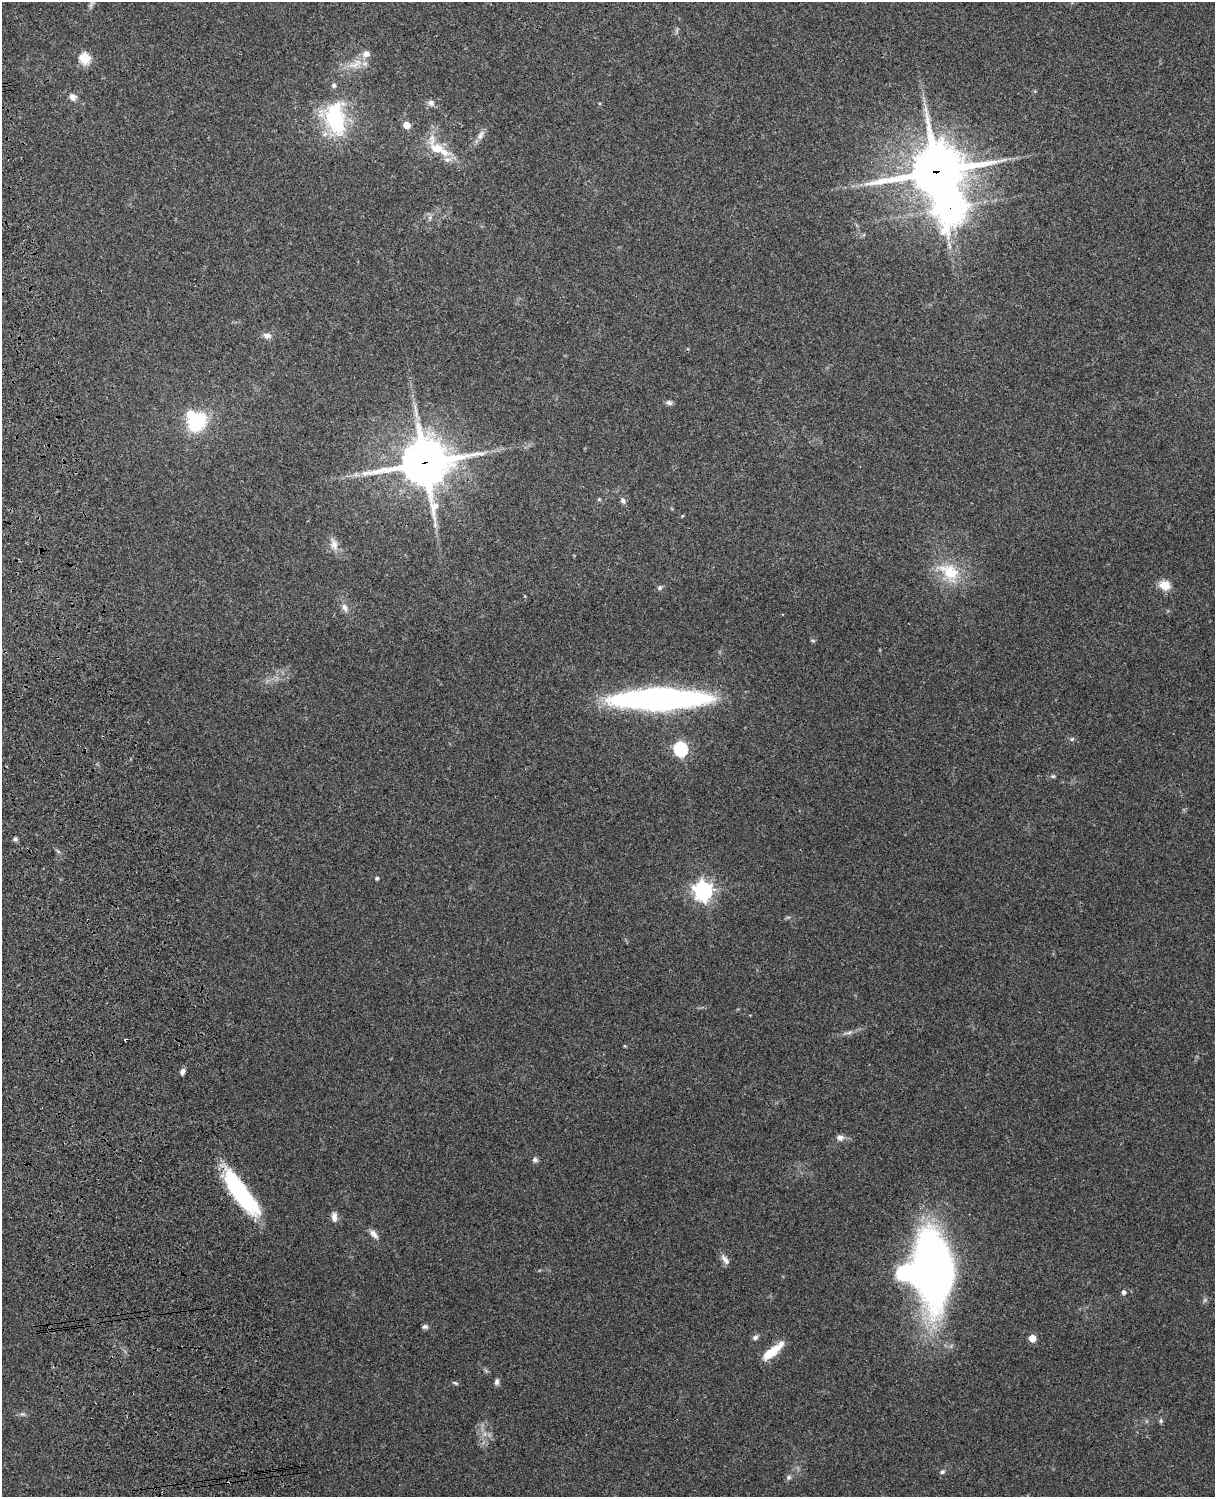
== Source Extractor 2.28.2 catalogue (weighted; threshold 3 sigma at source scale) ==
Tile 7 of 4 x 3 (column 3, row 2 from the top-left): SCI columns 2543-3755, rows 1661-3155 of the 5088 x 4928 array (HDU 1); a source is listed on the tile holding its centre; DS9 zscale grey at full resolution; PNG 1217 x 1499 px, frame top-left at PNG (2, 2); no overlay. Shown black and unused: <1% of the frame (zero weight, under 3 of 4 exposures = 6% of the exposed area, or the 3 px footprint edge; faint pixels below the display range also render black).
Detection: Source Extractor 2.28.2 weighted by HDU 2 'WHT'; one run over the whole footprint, this tile lists its part. Background 0.215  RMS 0.0084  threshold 0.0378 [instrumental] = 3 sigma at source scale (4.5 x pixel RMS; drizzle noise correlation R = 1.50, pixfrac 1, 0.05/0.05 arcsec/px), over >= 5 px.
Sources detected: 61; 2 inside a brighter object's white glare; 1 cosmic-ray / hot-pixel residue — not listed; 3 inside a brighter listed object's ellipse — not listed separately; the other 55 listed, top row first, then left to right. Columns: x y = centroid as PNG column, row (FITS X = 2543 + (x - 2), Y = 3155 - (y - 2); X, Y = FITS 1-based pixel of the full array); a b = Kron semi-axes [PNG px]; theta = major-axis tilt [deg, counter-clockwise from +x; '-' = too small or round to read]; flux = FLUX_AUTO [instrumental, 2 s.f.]
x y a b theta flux
91 5 10 5 68 2.5
85 58 6 5 - 55
355 64 25 10 24 12
73 97 9 8 - 4.3
431 103 9 8 - 3.5
335 118 40 25 -79 74
407 125 5 5 - 14
480 136 14 7 59 4.4
437 148 32 15 -55 24
936 171 20 17 12 3500
950 208 13 11 82 930
430 217 7 4 73 1.8
267 335 11 7 -6 4.6
669 403 8 6 -2 2.3
197 422 18 14 48 56
424 463 17 16 - 2900
356 475 7 4 -18 2
599 499 5 4 - 0.98
623 500 9 6 -62 2.3
682 516 4 3 - 0.69
435 524 9 4 78 1.9
334 544 18 10 -71 7.4
950 572 32 21 -41 32
1165 585 14 12 -22 9.6
660 588 7 5 47 1.7
345 607 11 7 -67 4.1
813 641 7 3 -19 0.97
659 699 69 15 1 430
1072 739 6 5 - 1.3
680 749 6 6 - 130
1053 776 7 5 11 1.4
15 839 6 6 - 1.6
377 878 4 3 - 1.8
703 891 7 7 - 400
849 1032 11 5 22 2.7
625 1046 5 3 - 0.74
182 1071 7 5 71 3.1
840 1138 10 8 -11 3.8
535 1160 8 6 -27 2.3
240 1192 50 14 -54 100
334 1217 12 7 -86 4.4
374 1234 15 7 -50 4.6
725 1259 17 6 -54 4.5
936 1266 54 25 -83 630
1124 1292 5 4 - 2.9
425 1327 7 6 - 2
755 1337 8 6 19 2.3
1032 1338 5 5 - 15
773 1351 30 8 39 17
497 1382 8 5 83 2.5
455 1383 8 4 -25 1.3
1161 1421 7 5 71 1.5
485 1434 7 4 -71 2.2
942 1472 6 5 - 1.6
789 1477 8 7 - 2.1
Overlapping masked pixels (flux is a lower limit): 4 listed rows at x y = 936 171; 950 208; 424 463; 240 1192
Isophote crosses this tile's border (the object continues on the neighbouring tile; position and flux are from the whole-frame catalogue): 1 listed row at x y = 91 5